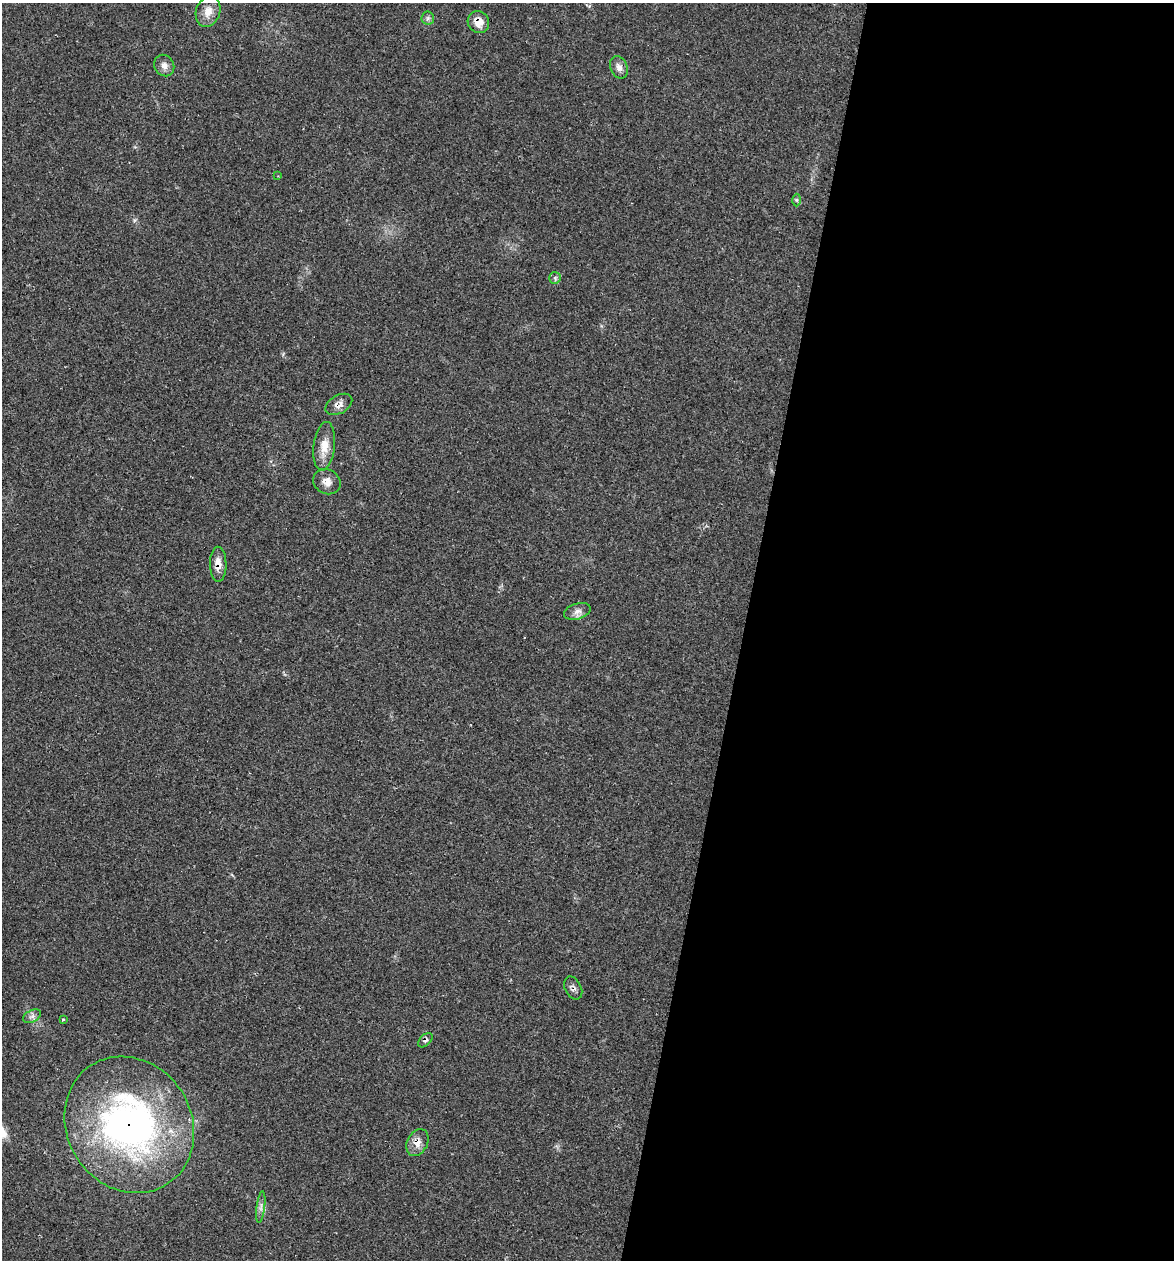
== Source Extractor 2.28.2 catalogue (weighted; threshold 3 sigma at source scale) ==
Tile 12 of 4 x 4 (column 4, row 3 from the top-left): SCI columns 3758-4929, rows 1259-2516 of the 5050 x 5031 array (HDU 1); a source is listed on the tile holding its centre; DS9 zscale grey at full resolution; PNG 1176 x 1262 px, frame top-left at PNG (2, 3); each listed source drawn as its Kron ellipse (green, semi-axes under 4 px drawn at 4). Shown black and unused: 37% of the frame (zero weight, under 2 of 3 exposures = <1% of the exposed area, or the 3 px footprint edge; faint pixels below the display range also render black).
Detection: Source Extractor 2.28.2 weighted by HDU 2 'WHT'; one run over the whole footprint, this tile lists its part. Background 0.106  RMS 0.0073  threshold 0.0328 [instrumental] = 3 sigma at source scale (4.5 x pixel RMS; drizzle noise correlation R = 1.50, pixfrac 1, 0.05/0.05 arcsec/px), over >= 5 px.
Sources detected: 20; all 20 listed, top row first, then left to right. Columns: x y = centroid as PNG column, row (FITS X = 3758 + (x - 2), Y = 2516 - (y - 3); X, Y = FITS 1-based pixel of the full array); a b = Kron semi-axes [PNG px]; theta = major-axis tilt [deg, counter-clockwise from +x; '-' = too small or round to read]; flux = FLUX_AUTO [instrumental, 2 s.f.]
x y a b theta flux
208 11 16 12 71 8
428 18 6 6 - 1.7
478 22 11 10 - 8.1
164 65 11 9 -56 4.1
619 67 12 8 -67 4.1
278 176 3 3 - 0.41
796 200 6 4 -89 1.1
555 278 6 6 - 1.4
339 404 15 9 29 4.3
324 446 24 10 83 10
327 482 14 12 -32 5.8
218 564 17 8 -89 6.9
577 611 14 7 17 3.9
573 988 12 8 -62 2.8
32 1016 9 6 29 2.7
63 1020 4 2 - 0.63
425 1040 8 5 45 1.9
129 1125 71 62 -57 270
417 1143 14 10 63 6
261 1207 16 3 83 2.6
Overlapping masked pixels (flux is a lower limit): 7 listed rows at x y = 478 22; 339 404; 218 564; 573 988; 425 1040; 129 1125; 417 1143